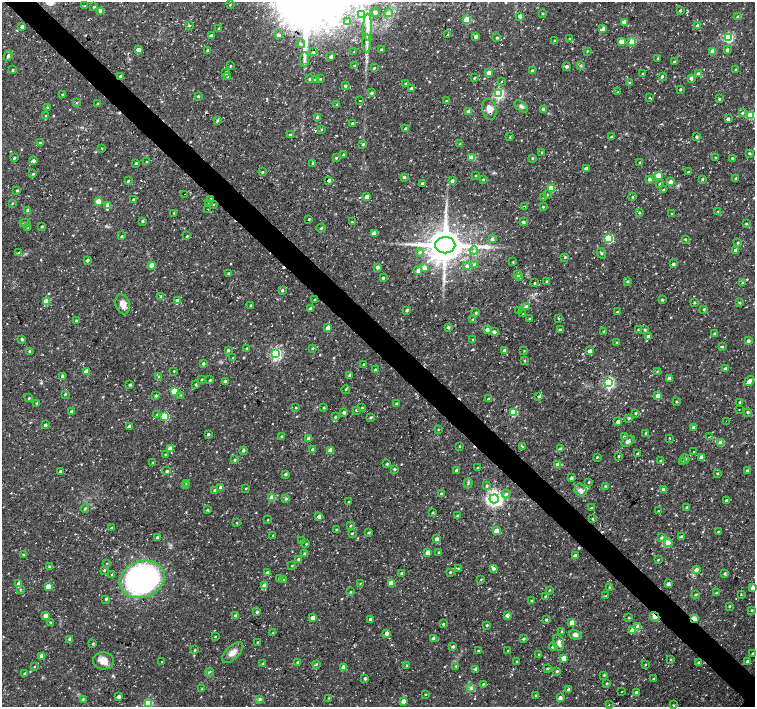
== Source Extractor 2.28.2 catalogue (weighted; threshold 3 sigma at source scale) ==
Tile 11 of 4 x 4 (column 3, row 3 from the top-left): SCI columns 3014-4518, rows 1565-2973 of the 6028 x 6017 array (HDU 1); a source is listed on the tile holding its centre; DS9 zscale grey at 2 x 2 block average (1 PNG px = mean of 2 x 2 image px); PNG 757 x 709 px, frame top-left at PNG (2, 2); each listed source drawn as its Kron ellipse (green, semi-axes under 4 px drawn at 4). Shown black and unused: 4% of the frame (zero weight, under 3 of 4 exposures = <1% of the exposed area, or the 3 px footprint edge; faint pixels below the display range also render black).
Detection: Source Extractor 2.28.2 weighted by HDU 2 'WHT'; one run over the whole footprint, this tile lists its part. Background 0.0223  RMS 0.0028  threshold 0.0127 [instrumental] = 3 sigma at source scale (4.5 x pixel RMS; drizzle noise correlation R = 1.50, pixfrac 1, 0.0396/0.0396 arcsec/px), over >= 5 px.
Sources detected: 644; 13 cosmic-ray / hot-pixel residue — neither listed nor drawn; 6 inside a brighter listed object's ellipse — not listed separately; of the other 625, all 500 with FLUX_AUTO >= 0.488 (the completeness limit of this list) listed and drawn (125 fainter detections not listed), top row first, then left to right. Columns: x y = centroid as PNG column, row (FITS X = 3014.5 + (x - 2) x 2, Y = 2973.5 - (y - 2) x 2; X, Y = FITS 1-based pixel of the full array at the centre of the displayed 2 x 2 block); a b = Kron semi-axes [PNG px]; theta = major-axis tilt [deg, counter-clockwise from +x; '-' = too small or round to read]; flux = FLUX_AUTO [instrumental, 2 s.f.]
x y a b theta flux
230 5 3 3 - 0.55
85 6 3 3 - 0.67
94 7 2 2 - 0.7
680 10 2 2 - 1.1
101 11 3 3 - 5.8
375 13 4 3 - 1.8
388 13 4 4 - 1.7
543 13 2 2 - 0.74
361 14 4 4 - 59
520 16 3 3 - 3.4
738 17 3 3 - 1.1
467 20 3 3 - 19
348 21 3 2 - 2.2
625 22 3 3 - 8.7
189 26 2 2 - 0.86
698 26 3 3 - 3.2
22 27 3 2 - 2.6
368 27 13 2 89 3.8
219 28 2 2 - 0.97
603 29 3 3 - 2
211 35 3 3 - 1.5
279 35 4 3 - 1.9
447 35 3 2 - 0.58
476 36 3 2 - 3.1
497 38 3 3 - 0.86
569 38 3 2 - 0.55
728 38 4 3 - 59
555 40 3 2 - 0.77
621 42 3 3 - 7.7
632 42 3 3 - 15
367 43 9 4 -88 2.5
301 44 4 3 - 0.97
138 50 3 3 - 4.7
207 50 3 2 - 0.98
381 50 3 2 - 0.92
727 50 3 2 - 2
587 51 3 2 - 0.52
713 51 3 3 - 10
313 52 3 3 - 0.88
354 52 2 2 - 0.73
8 56 5 3 - 1.4
331 57 3 2 - 1.7
658 58 3 2 - 0.78
304 60 7 2 85 1.6
675 62 3 3 - 1.5
230 66 2 2 - 0.69
355 66 3 2 - 1.1
566 66 3 3 - 1.6
581 66 3 3 - 1.3
374 68 3 2 - 0.77
735 69 2 2 - 0.63
13 70 3 2 - 0.86
533 71 3 2 - 2.9
225 73 3 3 - 2.3
489 73 3 3 - 5.8
643 74 2 2 - 0.91
698 74 3 3 - 2.1
121 76 2 2 - 2
227 76 3 3 - 0.95
662 76 3 3 - 1
474 78 4 2 - 0.7
691 78 3 3 - 2
310 79 2 2 - 1.3
320 79 3 3 - 0.68
315 80 3 2 - 2.6
502 81 2 2 - 2.2
630 83 3 3 - 0.93
405 84 3 2 - 0.77
345 86 2 2 - 1.5
411 88 2 2 - 1.6
680 89 2 2 - 1
618 92 3 2 - 0.63
371 93 4 3 - 1.2
498 94 4 3 - 94
63 95 3 3 - 0.78
198 96 3 2 - 0.84
649 97 2 2 - 0.5
719 99 3 2 - 0.77
360 101 2 2 - 1.9
447 101 3 2 - 0.86
76 103 3 2 - 0.58
97 104 3 2 - 0.71
337 105 3 2 - 0.57
521 106 8 4 -37 1.8
48 108 3 3 - 0.88
489 109 10 7 -79 5.3
543 110 4 3 - 1.9
469 111 3 3 - 5.6
742 113 3 3 - 1
750 115 3 3 - 27
46 116 3 3 - 0.85
318 117 3 2 - 2.8
728 119 3 2 - 2.8
217 120 4 3 - 1.1
352 123 2 2 - 0.87
406 129 3 2 - 2.6
321 130 3 3 - 0.61
290 134 3 2 - 0.74
510 137 2 2 - 0.61
612 137 3 2 - 1.6
697 137 2 2 - 1.3
40 143 3 2 - 0.88
363 144 3 3 - 1
460 144 3 2 - 1.2
102 148 3 2 - 0.49
542 152 3 2 - 0.74
749 153 3 3 - 0.88
343 155 3 2 - 0.55
715 157 2 2 - 0.52
14 158 2 2 - 0.91
336 158 3 2 - 0.63
472 158 3 3 - 16
532 158 2 2 - 0.92
732 158 3 2 - 0.7
34 161 4 4 - 1.6
146 162 2 2 - 0.57
640 162 3 2 - 0.66
136 163 3 2 - 0.76
313 163 3 2 - 1
586 168 3 3 - 3
262 172 3 3 - 0.66
688 172 3 2 - 1.1
33 174 3 3 - 0.67
658 175 4 3 - 7.6
476 176 3 2 - 0.57
404 177 3 2 - 1.6
736 178 2 2 - 1
483 179 3 2 - 0.58
649 179 3 3 - 1.6
702 179 3 3 - 0.85
329 180 3 2 - 2.1
128 181 3 3 - 0.8
452 181 3 3 - 1.6
670 182 3 3 - 4.2
422 183 3 2 - 1.3
659 184 3 2 - 0.63
551 188 3 3 - 21
664 189 3 3 - 0.72
17 191 3 2 - 0.69
184 194 2 2 - 0.63
547 195 3 3 - 0.7
367 197 3 3 - 7.3
633 197 3 2 - 0.7
544 198 3 3 - 0.82
210 199 3 3 - 1.6
134 200 3 3 - 1.5
98 201 3 3 - 12
12 203 3 2 - 0.66
209 203 4 3 - 0.8
108 205 4 3 - 5.4
213 205 2 2 - 0.66
524 206 3 2 - 0.49
543 207 3 3 - 0.66
208 209 2 2 - 2.9
28 210 3 3 - 2.8
718 211 3 2 - 0.49
174 213 2 2 - 0.83
639 213 3 3 - 0.7
672 214 2 2 - 0.96
309 219 2 2 - 0.58
142 221 3 3 - 0.83
352 222 2 2 - 0.76
523 222 2 2 - 2.2
25 223 5 3 - 0.87
746 223 3 2 - 0.75
42 226 3 2 - 0.7
28 228 3 3 - 0.58
321 228 5 3 - 0.76
374 233 3 3 - 5.5
122 236 3 2 - 0.69
187 236 3 2 - 0.75
609 238 3 3 - 53
492 239 3 3 - 1.7
685 239 2 2 - 0.77
738 243 3 3 - 0.86
445 245 10 8 0 1800
736 250 3 3 - 3.7
474 251 4 3 - 1.2
420 252 4 3 - 1.3
19 253 4 3 - 1.2
601 253 5 3 - 0.93
565 257 3 2 - 0.82
87 260 2 2 - 2
513 262 3 2 - 0.5
474 264 3 3 - 0.81
673 264 2 2 - 1.8
151 265 4 3 - 3.1
467 266 3 3 - 1.4
377 267 2 2 - 2.9
424 268 4 4 - 3
418 271 4 4 - 2.3
229 273 3 2 - 0.8
518 275 3 3 - 6.2
520 277 3 3 - 4.5
383 278 3 2 - 1.1
547 281 3 3 - 0.84
627 281 3 3 - 0.75
535 283 2 2 - 0.73
742 283 3 2 - 0.64
282 290 3 3 - 1.2
161 296 3 3 - 0.91
315 299 2 2 - 0.5
662 299 3 3 - 0.84
177 300 3 3 - 1.2
46 302 3 3 - 15
694 303 3 2 - 0.76
740 303 3 2 - 0.85
123 304 10 7 -73 5.5
250 305 2 2 - 0.86
526 307 3 3 - 3.7
310 309 2 2 - 2.6
704 309 3 2 - 0.83
407 310 4 3 - 1
519 310 3 3 - 0.75
617 312 2 2 - 0.86
476 313 3 3 - 0.72
523 314 3 2 - 0.61
558 318 2 2 - 0.77
530 319 3 3 - 0.57
76 320 3 2 - 0.73
473 320 3 3 - 1.1
448 327 3 3 - 1.6
328 328 3 3 - 4.7
487 329 3 3 - 3.3
638 329 3 3 - 0.92
560 330 3 3 - 1.9
645 330 3 3 - 0.99
604 331 3 2 - 0.72
494 332 3 3 - 2
715 334 3 3 - 1.3
649 336 3 3 - 1.9
22 339 2 2 - 1.2
473 339 3 3 - 0.8
748 341 3 3 - 1.7
617 342 3 2 - 0.57
722 346 3 2 - 0.88
247 348 3 2 - 0.54
313 348 3 2 - 0.68
228 350 3 3 - 1.1
504 350 3 2 - 1.8
29 351 3 3 - 0.72
524 351 2 2 - 0.49
590 351 3 3 - 4.1
276 354 4 4 - 100
233 358 3 2 - 0.65
525 360 3 3 - 0.65
203 363 3 2 - 1.2
364 364 2 2 - 0.77
725 368 3 2 - 1.9
375 370 3 3 - 1.9
174 371 2 2 - 0.49
657 371 3 3 - 0.51
86 372 3 3 - 6.7
350 375 3 3 - 1.4
62 377 3 3 - 2.3
158 377 4 3 - 0.71
201 379 2 2 - 0.67
669 379 3 2 - 4.5
210 380 2 2 - 0.75
225 381 3 3 - 1.8
749 381 5 4 - 3.4
609 383 4 4 - 95
196 384 3 2 - 0.99
130 385 2 2 - 1.1
346 389 4 2 - 0.64
174 391 3 3 - 24
65 394 3 3 - 0.77
181 395 3 3 - 0.55
156 396 3 2 - 0.92
539 396 3 3 - 1.2
658 396 3 3 - 8.8
29 398 2 2 - 0.75
489 399 3 2 - 1.6
677 401 3 2 - 0.6
740 402 3 2 - 0.96
37 403 2 2 - 0.76
397 404 2 2 - 1.2
296 408 2 2 - 0.78
324 408 3 2 - 0.84
362 408 2 2 - 0.64
739 409 2 2 - 0.54
356 410 3 2 - 1.2
72 412 3 2 - 1.9
344 412 3 3 - 1.4
514 412 3 3 - 29
748 412 3 3 - 0.9
636 413 3 3 - 0.72
157 415 3 2 - 0.6
165 416 3 3 - 41
335 417 2 2 - 0.93
371 417 3 3 - 0.93
629 418 3 3 - 1
726 421 2 2 - 1
618 422 3 2 - 4.5
45 425 2 2 - 1.9
129 426 4 2 - 1.2
694 428 3 3 - 3
438 429 2 2 - 0.51
646 433 3 3 - 1.3
208 434 2 2 - 1.1
281 436 3 3 - 0.65
624 437 4 3 - 0.83
709 437 2 2 - 1.5
309 438 3 3 - 2.3
669 438 2 2 - 0.9
628 441 7 4 36 1.8
721 443 3 3 - 11
459 446 2 2 - 0.54
522 446 4 2 - 0.67
170 448 3 3 - 3.4
560 448 3 3 - 1
313 450 3 2 - 2.8
330 450 3 3 - 8.9
243 451 3 3 - 1.2
694 451 2 2 - 1.1
638 453 3 2 - 1.1
165 455 2 2 - 0.76
619 456 2 2 - 0.84
597 457 3 2 - 0.57
702 457 4 3 - 4.9
685 459 4 3 - 0.99
234 460 3 3 - 0.92
661 460 3 2 - 0.86
153 462 2 2 - 0.91
683 462 3 2 - 3.3
387 464 3 2 - 0.85
558 465 3 3 - 11
477 468 3 2 - 0.55
394 469 3 3 - 0.96
457 470 3 2 - 1.3
60 471 3 3 - 1
167 471 3 2 - 1.3
747 471 4 3 - 0.99
717 473 3 2 - 0.75
285 474 3 2 - 1.5
571 478 2 2 - 2.2
589 482 3 2 - 0.7
186 483 3 3 - 0.83
468 483 5 3 - 1.1
186 486 3 2 - 0.52
487 486 3 3 - 0.85
605 486 3 2 - 0.86
221 488 3 3 - 5.2
246 488 2 2 - 0.67
215 490 3 3 - 1
581 490 6 5 - 2.8
664 490 3 3 - 4.1
441 494 3 2 - 1
506 494 4 3 - 1.4
272 498 3 3 - 14
286 499 3 3 - 1
494 499 4 4 - 280
726 500 3 3 - 1.7
348 502 3 2 - 0.72
687 507 3 2 - 1.1
85 508 4 3 - 0.93
591 508 3 2 - 0.69
207 510 3 3 - 0.92
658 511 3 2 - 0.58
433 513 3 2 - 0.78
458 516 3 3 - 1
319 517 3 3 - 3.6
593 519 3 2 - 0.73
268 520 3 2 - 0.59
236 523 3 2 - 0.49
350 526 3 2 - 0.74
111 528 3 2 - 0.93
337 530 3 2 - 0.74
497 531 3 3 - 7.8
369 532 3 3 - 0.78
719 532 2 2 - 1.2
352 533 3 3 - 0.76
273 535 3 2 - 0.67
681 537 3 3 - 1.3
158 538 3 3 - 2.6
661 538 4 3 - 1
436 539 3 3 - 2.5
302 541 3 2 - 0.76
668 543 4 3 - 8.4
306 544 3 2 - 0.65
439 552 3 2 - 0.95
428 553 3 3 - 6.3
23 554 3 2 - 0.7
305 554 3 3 - 1.5
575 556 3 3 - 2.3
299 559 3 3 - 1.7
658 560 3 2 - 0.6
107 563 2 2 - 0.53
292 566 3 2 - 0.56
49 567 3 3 - 1.4
493 568 4 3 - 1.8
458 569 3 3 - 0.64
104 570 3 2 - 0.87
696 570 4 4 - 2.7
450 572 3 2 - 0.87
267 573 2 2 - 2.4
402 573 3 3 - 1.1
725 573 4 3 - 0.88
112 575 3 2 - 0.83
280 578 3 2 - 1.3
142 579 23 18 19 160
481 579 3 2 - 0.49
284 580 3 3 - 0.85
360 583 3 2 - 0.53
391 583 3 3 - 12
19 584 3 3 - 4.2
668 584 3 3 - 2.6
48 586 3 3 - 7.3
264 586 3 3 - 6.7
609 587 2 2 - 0.74
753 588 3 3 - 3.2
20 589 3 3 - 0.6
549 590 2 2 - 0.67
351 592 3 2 - 0.72
716 593 3 2 - 0.78
696 594 3 2 - 0.84
741 595 4 2 - 0.54
546 596 2 2 - 1.3
606 596 3 2 - 0.66
106 599 3 3 - 1.1
531 601 3 2 - 0.62
729 606 2 2 - 0.76
752 610 3 2 - 0.81
257 612 3 3 - 0.87
45 615 3 3 - 4.6
507 615 3 3 - 2.7
236 616 3 3 - 3.3
655 617 5 2 - 9.3
313 618 3 3 - 6.6
629 618 3 2 - 0.64
370 619 3 2 - 1.2
694 619 3 2 - 15
546 620 3 2 - 0.9
572 622 3 3 - 6.2
51 623 3 2 - 0.84
443 624 3 2 - 0.74
487 625 2 2 - 0.95
638 627 3 3 - 12
632 630 3 3 - 7.2
562 631 3 3 - 0.94
273 633 2 2 - 0.96
386 633 3 2 - 4
575 635 6 5 - 2.1
215 636 2 2 - 0.58
434 638 3 3 - 4.2
70 639 3 3 - 2.8
523 639 2 2 - 1.2
257 642 2 2 - 0.6
559 643 8 5 -74 2.7
93 644 3 2 - 0.71
453 647 2 2 - 1.5
553 647 4 3 - 1.3
195 650 3 2 - 0.53
478 650 2 2 - 0.72
508 651 2 2 - 0.76
233 653 13 6 44 5.2
753 653 3 2 - 1
539 654 3 3 - 0.72
42 656 3 3 - 6.4
564 658 3 3 - 8.8
671 659 2 2 - 0.68
103 661 10 8 -6 7
162 661 2 2 - 0.82
517 661 4 2 - 0.55
748 661 3 2 - 1.4
698 662 3 3 - 1
298 663 3 3 - 2.2
263 664 4 2 - 0.65
316 664 3 2 - 0.5
645 664 2 2 - 0.64
407 665 3 2 - 0.78
456 666 3 2 - 0.56
34 667 3 2 - 0.56
344 668 3 3 - 9.4
476 669 3 3 - 2.7
547 669 3 2 - 0.91
557 671 3 3 - 0.97
210 672 4 2 - 0.49
25 674 3 3 - 0.99
604 675 3 2 - 0.76
365 678 3 3 - 1.1
654 678 2 2 - 0.69
483 684 3 2 - 0.75
607 684 2 2 - 0.82
471 687 4 3 - 1.3
202 688 3 3 - 0.51
569 690 3 3 - 2.8
622 692 2 2 - 2.9
636 692 3 2 - 1.3
425 694 2 2 - 0.64
536 695 3 2 - 0.81
119 697 3 3 - 2.3
329 698 3 2 - 0.61
560 698 4 3 - 2.2
83 699 3 3 - 0.79
260 699 3 3 - 1.6
403 701 3 3 - 5.9
148 703 3 3 - 38
609 704 3 2 - 0.58
673 705 4 2 - 0.49
Overlapping masked pixels (flux is a lower limit): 3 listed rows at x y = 210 199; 655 617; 694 619
Isophote crosses this tile's border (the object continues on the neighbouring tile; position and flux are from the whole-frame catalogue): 3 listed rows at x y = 375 13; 753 588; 148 703
Diffuse or blended objects may show on this block-average render without a row.